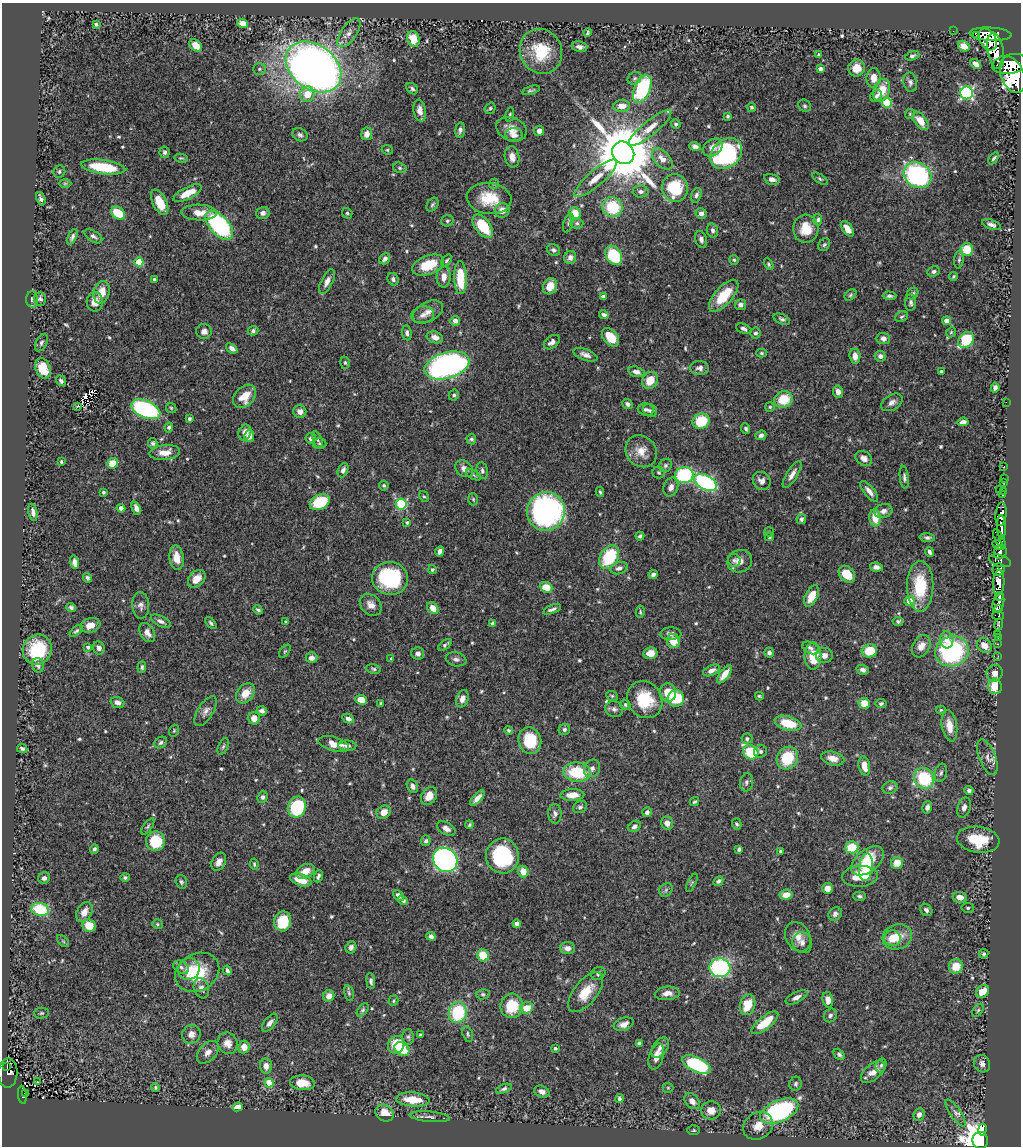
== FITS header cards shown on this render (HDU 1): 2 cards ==
NAXIS1  =                 1019
NAXIS2  =                 1144

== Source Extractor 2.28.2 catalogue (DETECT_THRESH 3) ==
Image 1019 x 1144 px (HDU 1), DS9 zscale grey, 1 PNG px = 1 image px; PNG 1023 x 1148 px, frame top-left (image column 1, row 1144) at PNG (2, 3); each listed source drawn as its Kron ellipse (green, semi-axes under 4 px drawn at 4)
Background 0.635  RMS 0.014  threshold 0.0406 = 3 sigma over >= 5 px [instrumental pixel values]
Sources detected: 603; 1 with non-positive FLUX_AUTO (blend fragments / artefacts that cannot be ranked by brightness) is neither listed nor drawn; of the other 602, the 500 brightest by FLUX_AUTO listed and drawn (102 fainter detections omitted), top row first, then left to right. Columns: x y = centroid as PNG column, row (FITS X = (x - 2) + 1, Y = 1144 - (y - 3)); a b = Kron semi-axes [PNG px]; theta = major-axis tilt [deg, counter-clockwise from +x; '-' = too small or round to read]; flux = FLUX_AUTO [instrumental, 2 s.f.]
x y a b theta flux
243 23 6 4 -17 7.3
96 24 4 3 - 1.7
953 31 2 2 - 1.6
349 33 16 8 54 6.5
588 33 4 3 - 1.2
991 34 21 6 -3 960
976 35 2 2 - 6500
413 39 8 6 -73 17
988 40 12 8 -58 590
196 46 7 5 -42 10
964 46 6 5 - 11
579 47 8 5 -10 3.5
541 51 23 21 -63 34
996 51 18 8 -80 1000
819 55 4 3 - 1.2
912 56 7 4 20 1.9
976 64 6 4 -36 5.2
1011 64 19 9 8 1400
313 67 30 22 -37 770
857 68 8 8 - 11
259 69 6 5 - 1.8
820 69 4 4 - 4.1
1012 75 19 11 -68 2100
635 78 7 6 - 2
873 78 10 7 87 8.5
910 82 10 7 -78 3.4
412 89 6 5 - 2.1
642 89 14 8 67 84
531 90 9 3 16 1.7
882 90 11 8 70 17
967 93 6 6 - 170
307 94 8 7 - 15
876 96 6 5 - 2.3
887 102 5 5 - 42
622 106 8 6 7 8.9
805 106 6 6 - 2
752 107 5 4 - 1.6
490 108 6 5 - 1.7
420 111 11 6 -81 7
910 114 5 4 - 1.2
510 115 7 4 79 1.5
728 116 3 3 - 1.3
920 121 10 6 -52 13
676 124 5 4 - 1.7
650 128 27 7 39 11
511 129 16 11 -20 10
460 130 7 5 82 3.2
539 131 5 5 - 4.9
367 134 6 5 - 7
300 135 8 6 -26 2.9
514 135 9 7 -4 5.4
695 146 6 4 -16 3.2
713 147 11 8 35 6.6
387 150 6 4 -22 1.4
165 152 6 5 - 2.3
623 153 12 10 -48 8400
726 154 17 13 42 150
512 157 11 7 -80 6.6
181 158 7 3 -12 1.3
994 158 7 4 56 1.5
662 159 13 7 -47 9.2
103 167 22 7 -8 39
400 168 7 5 -16 1.7
59 172 6 5 - 1.8
918 175 15 12 -31 150
596 178 27 7 41 15
772 179 8 5 -13 4.5
820 179 9 4 -34 1.9
65 183 6 4 0 1.2
494 184 5 5 - 1.5
675 188 14 13 - 46
641 192 8 6 -2 3.4
187 193 15 6 27 17
696 195 7 5 70 2.5
489 198 22 15 -6 28
41 199 7 4 -69 2.9
160 202 14 7 -64 20
432 205 7 5 57 1.9
612 207 10 9 - 42
502 210 7 7 - 8.1
199 212 17 8 -1 12
118 213 8 5 -38 27
263 213 6 6 - 3.9
347 213 5 5 - 1.5
575 213 6 6 - 18
701 213 5 5 - 3.8
818 220 6 4 84 2.3
447 221 6 5 - 1.9
568 223 10 5 73 1.9
577 223 6 5 - 1.9
219 225 18 9 -47 160
991 225 9 5 -18 3.6
483 226 13 7 -52 34
806 229 14 12 89 18
847 229 9 5 -55 8.9
712 230 7 5 -79 2.9
93 236 10 5 -32 3
72 237 8 4 64 2.6
701 239 9 5 -73 3.6
824 245 7 5 54 1.7
967 249 6 6 - 22
553 250 7 5 -25 2.6
614 255 10 7 -57 47
570 257 7 6 - 4.4
385 259 6 5 - 3.8
446 260 6 4 53 1.5
734 260 5 4 - 1.2
959 260 9 4 84 1.7
139 262 4 4 - 24
769 264 6 4 -61 1.5
428 265 17 9 20 25
933 271 6 5 - 2.3
444 277 10 7 87 6.5
953 277 5 3 - 1.3
460 278 16 6 -89 33
393 279 6 5 - 2.5
154 280 3 3 - 2.2
327 282 13 5 64 6.3
550 286 8 6 64 14
102 292 11 7 76 13
912 294 6 5 - 2.2
850 295 7 4 41 1.6
724 296 19 9 49 30
890 296 7 4 0 2.3
603 297 4 4 - 3.9
32 299 8 6 -86 2
40 299 7 6 - 2.2
95 302 10 8 -90 8.5
911 303 8 5 88 2.5
740 305 5 5 - 2.8
428 312 16 9 27 8
423 315 11 8 9 5.2
604 315 5 4 - 3
902 317 7 5 26 1.6
782 319 9 5 -22 2.3
455 321 5 5 - 5
947 321 4 4 - 6.9
744 329 8 4 -22 3
204 331 8 7 - 4.9
253 331 5 4 - 2.3
951 332 5 4 - 1.4
407 333 7 4 -83 2.8
755 333 5 5 - 2.1
435 337 8 5 -17 5.8
611 337 10 7 -50 18
883 338 7 5 -7 3.8
966 340 9 6 47 54
552 342 9 6 38 4.3
41 343 9 5 62 2.3
232 348 6 4 -39 4.2
761 353 5 4 - 1.5
585 355 12 5 -20 5
855 356 7 5 -84 7.8
880 356 5 5 - 3.8
345 363 6 4 -73 1.4
447 365 23 13 16 290
43 368 10 7 -68 21
700 368 9 7 -4 4.1
636 372 8 5 -15 4.8
941 372 3 3 - 1.7
650 380 9 7 59 16
61 381 5 4 - 2.3
995 388 5 4 - 3.2
838 392 6 5 - 3.8
454 395 5 5 - 1.8
245 396 13 9 46 18
783 399 9 8 - 24
892 402 11 7 32 5
1006 402 2 2 - 5.8
627 404 6 4 -40 3.2
77 406 3 3 - 2.5
770 407 5 5 - 1.3
171 408 5 4 - 1.2
146 409 16 8 -23 160
646 409 8 6 -12 2.8
300 411 6 6 - 6.5
650 411 7 6 - 2.4
189 419 4 3 - 2.3
701 421 8 7 - 33
963 422 6 4 6 4
169 427 5 4 - 1.9
746 429 5 4 - 1.7
245 432 8 6 67 6.7
761 435 5 4 - 3.2
249 436 6 5 - 9
311 438 5 5 - 3
471 439 5 5 - 2.2
318 440 8 4 -72 2
153 443 5 4 - 2.3
320 443 7 5 -2 1.6
641 451 17 15 -48 13
165 452 15 7 6 9.7
864 458 9 6 -34 5.9
61 462 3 3 - 1.3
113 463 5 5 - 19
665 465 7 6 - 2.5
1004 466 3 2 - 6.7
464 469 9 7 -40 5.5
343 470 7 5 67 3.5
482 471 8 5 -78 2.5
659 473 6 6 - 1.6
474 475 8 4 -27 1.6
684 475 9 8 - 85
792 475 15 5 58 5.5
904 477 11 4 -83 2.7
1004 478 2 2 - 3.6
762 481 9 8 - 5.5
705 482 12 7 -28 150
1003 482 3 2 - 3.1
384 485 5 5 - 1.7
671 487 10 7 70 5.4
999 489 3 2 - 16
869 491 12 5 -51 5.7
1003 491 3 2 - 7.9
103 492 3 3 - 1.6
600 492 5 3 - 1.3
1003 495 3 2 - 9
424 496 6 4 -59 1.3
473 499 6 5 - 1.3
320 502 10 7 24 42
401 504 5 5 - 89
121 508 4 4 - 3.9
136 508 7 4 -67 4
546 511 19 19 - 280
883 511 9 7 18 4.4
33 512 9 4 -79 4.2
1001 514 12 5 84 360
875 518 8 5 -85 16
801 519 5 4 - 2.7
407 522 4 3 - 1.7
1001 527 12 4 -88 370
769 532 5 4 - 1.2
640 536 4 3 - 1.8
769 537 4 4 - 1.7
927 538 8 4 -3 2.1
999 539 11 4 -61 180
998 545 6 4 -29 130
439 551 5 4 - 3.7
929 552 5 3 - 2.5
1000 552 7 6 - 210
609 557 12 9 58 49
177 558 12 7 -82 14
734 560 6 6 - 2.4
740 561 12 11 - 8.1
1000 561 11 5 -17 110
74 562 7 4 -78 4.5
876 567 6 4 -7 3.4
619 568 9 5 19 3.6
432 570 4 4 - 2.1
998 570 6 6 - 260
847 574 9 7 -47 17
653 575 5 3 - 2.5
87 578 5 4 - 2.1
390 578 18 16 -6 79
197 579 10 7 46 10
999 582 13 5 86 630
920 586 25 13 89 43
546 587 6 5 - 14
811 596 12 6 64 14
999 596 4 3 - 120
909 601 5 5 - 13
998 603 10 5 75 250
141 605 13 8 -88 4.7
371 605 12 9 -44 7
71 607 5 4 - 2.2
433 608 6 5 - 11
552 609 9 3 22 3.1
999 609 3 3 - 110
258 610 5 3 - 1.9
640 612 6 4 83 1.5
998 616 6 4 -9 76
161 621 11 5 -27 3.6
286 622 4 3 - 1.5
898 622 5 4 - 1.7
211 623 7 4 -48 1.6
492 623 4 3 - 1.6
999 624 6 3 79 64
90 625 10 7 16 10
76 631 7 4 39 1.9
147 633 10 7 -57 6.4
671 634 10 6 2 3.9
998 634 3 2 - 5.2
998 638 2 2 - 2.1
947 640 8 6 -86 8.9
673 641 7 6 - 14
997 644 3 2 - 5.3
445 645 8 4 36 2
921 646 12 8 60 7.8
984 646 8 6 -41 9.6
88 647 3 3 - 2
99 648 6 5 - 3.7
810 648 8 5 -25 3.2
37 650 15 14 - 43
285 651 7 4 54 1.3
869 651 8 6 17 27
952 651 17 15 18 130
650 653 7 6 - 9.4
769 653 5 4 - 3.2
418 654 6 6 - 3.6
824 655 8 7 - 5.6
813 656 13 8 -89 22
998 656 2 2 - 3.8
311 658 6 5 - 4.9
391 659 4 3 - 1.3
456 659 10 7 -11 3.5
38 665 7 6 - 3.6
142 667 5 4 - 1.9
373 669 7 5 -12 1.8
712 670 9 5 24 4.4
863 670 6 5 - 3
995 673 8 8 - 7.3
725 674 11 4 53 10
995 686 8 6 -75 23
245 693 11 8 50 12
668 693 9 8 - 19
612 696 6 5 - 1.4
759 696 4 2 - 1.3
676 698 8 8 - 32
462 699 9 6 70 6.7
361 700 6 5 - 15
645 700 19 17 -56 38
117 702 7 5 -20 4.3
381 703 3 3 - 1.3
864 703 5 5 - 15
881 704 5 4 - 2.1
625 705 5 5 - 1.9
614 709 9 7 -13 3.5
941 710 5 4 - 1.2
206 711 17 7 58 5.7
262 711 5 4 - 3.5
254 718 6 6 - 8.2
348 718 6 4 -29 4.4
788 723 14 7 -15 30
949 726 16 7 -81 12
564 729 6 5 - 2.2
509 730 5 4 - 1.6
174 731 6 4 69 1.4
747 739 5 5 - 2
530 741 13 11 -75 35
161 743 7 5 33 2.1
334 744 16 7 -15 12
223 746 9 4 65 1.7
347 746 9 5 -2 4
22 748 5 4 - 2.1
760 751 6 6 - 2.2
751 752 8 7 - 34
987 757 19 8 -69 7
787 758 12 10 54 37
833 758 12 6 -13 8.7
864 766 10 5 -78 11
592 768 9 7 58 4.1
577 772 13 9 -6 46
941 773 9 6 74 2.8
924 778 11 9 -56 55
746 782 9 6 80 3
412 786 7 5 -60 3.8
890 788 7 6 - 2.9
969 790 4 4 - 2.5
572 795 12 6 2 11
429 796 9 7 57 11
263 797 6 5 - 2.6
477 798 9 4 47 6.4
695 802 5 4 - 1.5
297 807 10 9 - 68
580 807 7 5 28 2.3
927 807 6 5 - 4.1
964 808 10 6 73 4.2
384 812 7 6 - 8
647 812 5 4 - 3.8
555 814 10 6 -88 3.4
667 823 6 6 - 5.9
737 824 6 4 -73 1.7
469 825 4 3 - 1.4
148 826 9 4 53 1.8
635 826 7 5 33 3.8
446 828 10 6 -31 5.2
978 840 21 13 -8 33
156 841 10 9 - 39
426 841 5 4 - 2.2
852 847 6 6 - 24
94 849 5 4 - 2
739 849 4 3 - 2.7
780 851 3 3 - 1.3
502 856 17 16 - 85
445 860 13 11 -43 290
868 861 19 11 38 31
219 862 10 6 62 6
897 863 6 5 - 14
254 864 5 4 - 1.4
866 867 14 6 84 37
305 871 10 7 27 12
523 871 6 5 - 11
318 876 6 3 71 2.2
860 876 18 10 5 22
125 877 5 4 - 1.9
44 878 6 5 - 3.6
301 880 11 6 -19 15
718 881 5 4 - 2.2
181 882 7 5 -75 1.9
692 883 10 3 65 1.4
827 888 5 5 - 7
666 890 7 6 - 2.2
786 895 6 5 - 9.5
398 896 6 4 -47 4.4
859 896 6 4 1 2
960 897 7 5 -9 6.6
403 900 5 4 - 2.3
968 908 6 5 - 1.9
40 909 9 6 -13 50
926 910 7 5 -48 2.7
84 912 10 7 62 9.7
835 914 7 6 - 3.3
283 921 10 8 78 32
157 924 5 5 - 1.5
517 924 4 4 - 4
89 926 7 6 - 20
431 936 5 4 - 3.2
798 937 16 12 -59 9.7
897 937 15 12 17 18
892 938 8 8 - 15
63 941 7 4 -45 1.6
802 943 11 9 -63 5.9
351 947 6 5 - 3.6
567 948 8 6 -4 5.6
984 954 5 4 - 2.4
483 955 6 5 - 26
956 966 7 7 - 17
181 967 8 6 -28 3.4
720 968 10 9 - 130
189 969 11 10 - 9.4
227 970 5 4 - 2.5
197 972 23 18 29 41
598 973 7 6 - 2.1
371 981 8 4 -83 2.8
201 988 10 7 -71 4.7
983 991 7 5 46 18
586 992 24 11 51 19
349 993 8 4 -76 1.7
667 993 12 6 5 6.4
483 994 6 5 - 1.9
329 996 6 5 - 7
797 997 12 5 27 4.7
828 1000 8 5 -81 5.9
393 1001 5 4 - 1.4
748 1005 10 7 73 23
512 1006 12 11 - 32
526 1008 6 5 - 15
363 1010 8 4 53 1.8
978 1010 7 4 54 1.5
458 1012 10 9 - 59
41 1013 7 5 2 1.7
830 1015 7 6 - 2.5
270 1023 10 5 51 4.4
765 1023 16 6 38 26
624 1024 10 6 20 5.8
191 1034 9 9 - 6.9
468 1034 8 5 -71 1.8
420 1035 3 3 - 1.4
408 1037 8 5 -87 2.2
228 1043 11 9 -60 7.6
639 1043 4 3 - 1.9
396 1045 9 8 - 25
244 1047 6 6 - 7.3
555 1048 3 3 - 1.4
660 1048 11 7 54 5.8
402 1049 8 6 -39 24
208 1052 13 8 47 6.3
839 1054 6 4 -47 2.1
656 1057 13 7 73 8.4
982 1064 9 8 - 4.4
696 1065 15 7 -25 100
881 1065 7 5 72 1.9
7 1066 3 2 - 920
266 1066 7 6 - 6.2
873 1072 14 7 41 9.8
8 1073 14 9 89 83
37 1082 3 2 - 2.7
269 1083 5 4 - 23
302 1083 12 7 -5 16
796 1084 7 6 - 2
155 1087 4 3 - 1.5
668 1088 5 5 - 1.2
504 1089 8 4 22 2.4
542 1092 8 5 -21 4.9
25 1094 3 2 - 12
22 1095 9 4 -84 62
619 1098 4 4 - 2.1
413 1099 17 7 -4 25
692 1101 9 6 -47 7
238 1107 5 4 - 7.3
711 1110 10 9 - 9.7
779 1111 20 10 24 180
385 1113 9 8 - 13
956 1113 16 5 -54 4
919 1115 6 5 - 5
430 1117 20 5 -5 3.8
758 1126 15 13 32 14
982 1129 6 3 81 150
694 1130 6 5 - 1.5
980 1140 8 8 - 9900
At the frame edge (FLAGS 8, measured only in part): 1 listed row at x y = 980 1140
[102 fainter detections neither listed nor drawn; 1 non-positive-flux detection neither listed nor drawn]